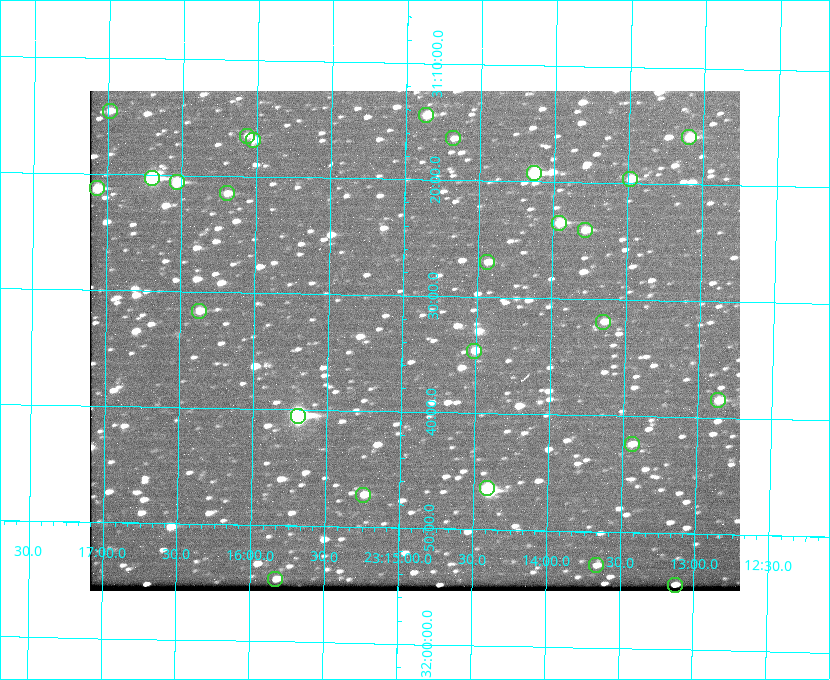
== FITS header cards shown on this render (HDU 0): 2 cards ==
NAXIS1  =                  650 / Width of table row in bytes
NAXIS2  =                  500 / Number of rows in table

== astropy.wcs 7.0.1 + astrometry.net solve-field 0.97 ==
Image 650 x 500 px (HDU 0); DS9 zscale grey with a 90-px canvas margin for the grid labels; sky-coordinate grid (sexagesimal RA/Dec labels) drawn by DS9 from the SOLVED WCS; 26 Tycho-2 reference stars matched to detected sources circled (green)
Header WCS: none
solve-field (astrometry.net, Tycho-2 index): SOLVED blind (the file carries no WCS)
Solved WCS: RA---TAN-SIP/DEC--TAN-SIP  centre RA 23:14:55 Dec +31:34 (348.73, +31.56 deg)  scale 5.17 arcsec/px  FOV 56.0' x 43.0'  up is +179 deg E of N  parity flipped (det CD > 0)
(file carries no celestial WCS; the grid is the blind solution)
Tycho-2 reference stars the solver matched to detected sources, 26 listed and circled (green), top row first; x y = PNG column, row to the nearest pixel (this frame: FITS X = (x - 90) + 1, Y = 500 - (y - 91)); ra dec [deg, ICRS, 3 dp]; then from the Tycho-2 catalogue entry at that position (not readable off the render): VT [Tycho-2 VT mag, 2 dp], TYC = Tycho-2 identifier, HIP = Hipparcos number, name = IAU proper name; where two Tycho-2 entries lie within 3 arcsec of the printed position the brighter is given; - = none
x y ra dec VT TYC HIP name
110 111 349.247 +31.243 11.65 2752-184-1 - -
426 115 348.716 +31.241 10.71 2751-1879-1 - -
247 136 349.017 +31.275 11.37 2752-138-1 - -
689 137 348.274 +31.265 10.04 2751-1349-1 - -
453 138 348.670 +31.274 11.52 2751-699-1 - -
253 140 349.005 +31.281 11.69 2752-129-1 - -
534 173 348.533 +31.321 8.95 2751-241-1 - -
152 178 349.176 +31.338 8.87 2752-38-1 - -
630 179 348.371 +31.327 10.64 2751-1121-1 - -
177 182 349.134 +31.344 10.32 2752-30-1 - -
97 188 349.268 +31.354 10.15 2752-13-1 - -
227 193 349.049 +31.358 11.45 2752-14-1 - -
559 223 348.489 +31.392 10.19 2751-871-1 - -
585 230 348.446 +31.401 10.83 2751-661-1 - -
487 262 348.609 +31.450 11.66 2751-603-1 - -
199 311 349.092 +31.527 11.51 2752-227-1 - -
603 322 348.411 +31.532 11.57 2751-1753-1 - -
474 351 348.628 +31.577 11.53 2751-2055-1 - -
718 400 348.216 +31.641 10.50 2751-2059-1 - -
298 416 348.924 +31.676 7.66 2752-472-1 114838 -
632 444 348.359 +31.706 12.06 2751-1215-1 - -
487 488 348.603 +31.774 10.34 2751-877-1 - -
363 495 348.810 +31.787 10.96 2752-75-1 - -
596 565 348.416 +31.882 12.05 2755-227-1 - -
275 579 348.957 +31.910 11.45 2756-107-1 - -
675 585 348.282 +31.908 11.42 2755-221-1 - -